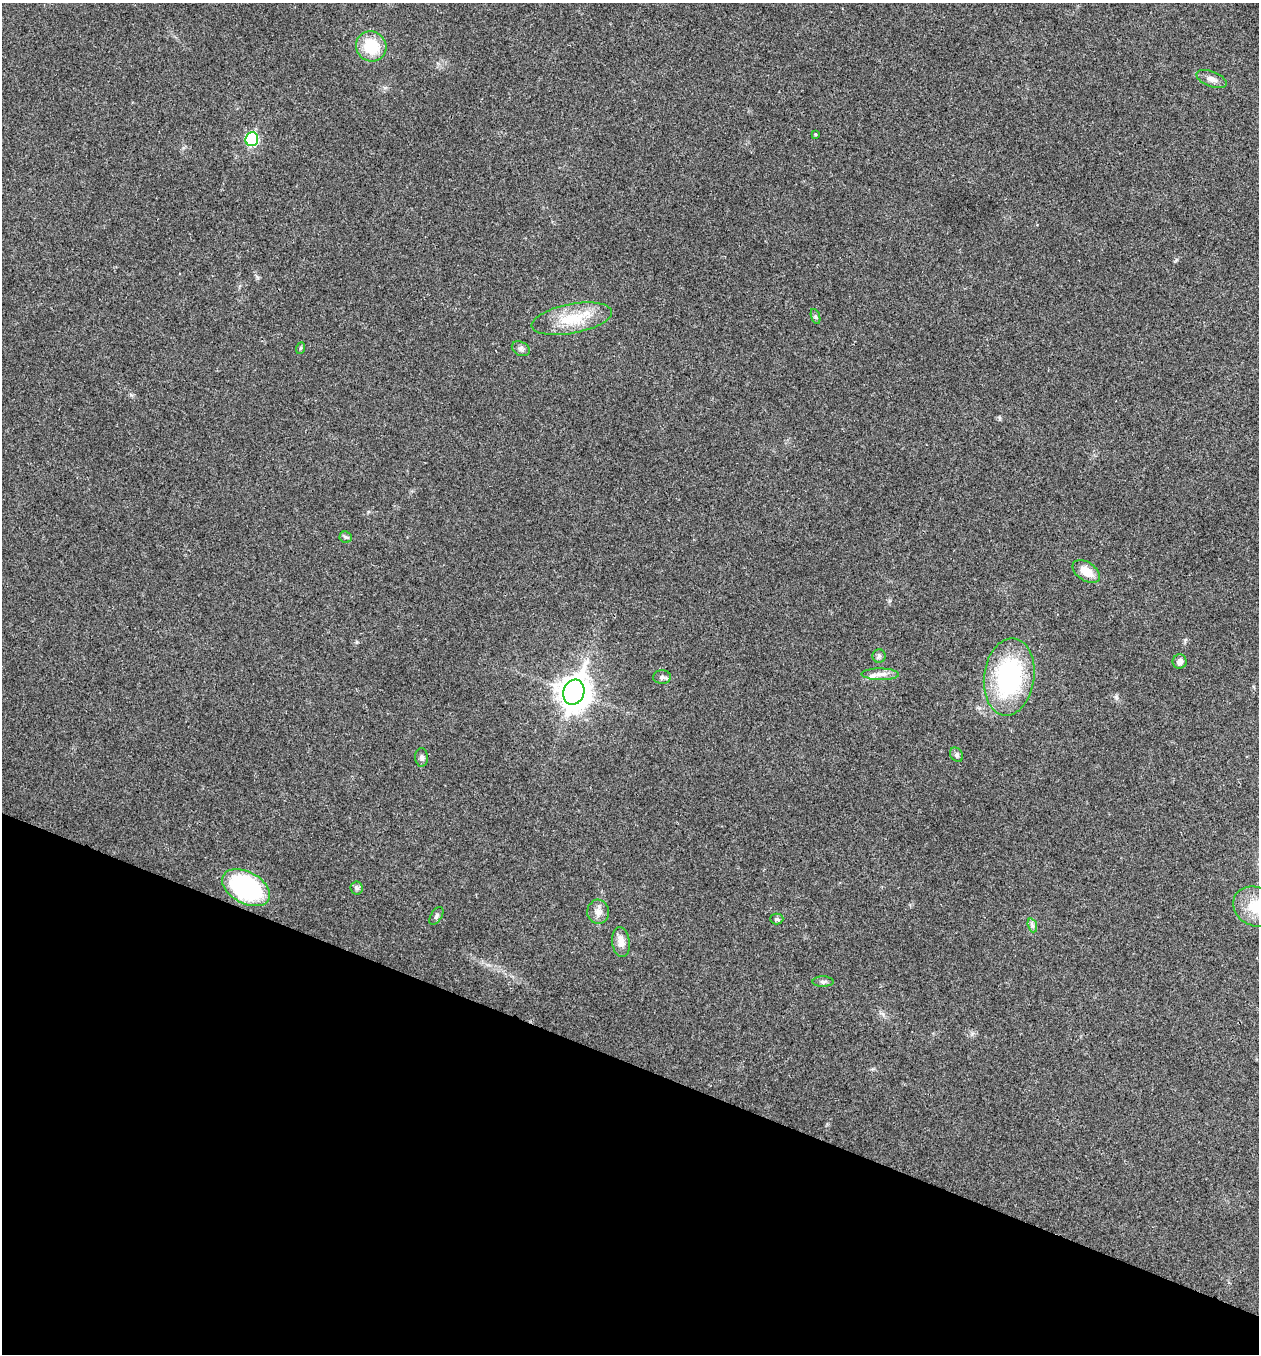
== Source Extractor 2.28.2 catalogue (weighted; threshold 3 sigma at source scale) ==
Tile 15 of 4 x 4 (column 3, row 4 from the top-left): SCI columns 2651-3907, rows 6-1357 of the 5432 x 5417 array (HDU 1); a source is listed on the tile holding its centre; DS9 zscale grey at full resolution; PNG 1261 x 1356 px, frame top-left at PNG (2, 3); each listed source drawn as its Kron ellipse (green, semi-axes under 4 px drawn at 4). Shown black and unused: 22% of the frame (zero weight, under 3 of 4 exposures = <1% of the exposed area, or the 3 px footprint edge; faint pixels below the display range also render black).
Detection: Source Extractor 2.28.2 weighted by HDU 2 'WHT'; one run over the whole footprint, this tile lists its part. Background 0.0246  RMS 0.0041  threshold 0.0184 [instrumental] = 3 sigma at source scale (4.5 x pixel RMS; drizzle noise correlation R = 1.50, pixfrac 1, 0.05/0.05 arcsec/px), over >= 5 px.
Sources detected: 28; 1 inside a brighter listed object's ellipse — not listed separately; the other 27 listed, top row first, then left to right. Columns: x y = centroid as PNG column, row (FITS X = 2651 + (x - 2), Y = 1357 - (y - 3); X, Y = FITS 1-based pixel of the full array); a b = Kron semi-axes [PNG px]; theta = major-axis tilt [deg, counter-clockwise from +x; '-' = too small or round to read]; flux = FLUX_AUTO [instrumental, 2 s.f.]
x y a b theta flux
371 46 15 14 - 13
1211 79 16 7 -20 2.5
815 134 4 3 - 0.43
252 139 7 6 - 35
816 317 8 3 -71 0.71
572 319 41 15 11 15
301 348 6 4 70 0.54
521 349 10 6 -27 1.2
346 537 6 5 - 0.77
1086 572 15 9 -35 6.2
879 656 6 6 - 0.95
1180 661 7 7 - 2.2
880 674 18 6 -1 2.8
662 677 9 6 1 1.3
1009 677 39 25 82 54
574 692 13 10 71 600
957 755 7 6 - 0.9
422 757 9 6 -88 1.2
246 888 26 15 -28 63
357 888 6 6 - 0.92
1256 907 23 19 -25 12
598 912 12 11 - 2.8
436 916 10 5 59 1.1
777 919 6 5 - 0.77
1032 925 7 4 -73 1
621 942 15 9 -84 3.7
823 982 10 5 0 1.1
Isophote crosses this tile's border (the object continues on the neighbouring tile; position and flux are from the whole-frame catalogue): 1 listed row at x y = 1256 907
Unlisted compact peaks at least as high as the median listed source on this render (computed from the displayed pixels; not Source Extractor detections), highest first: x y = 1116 697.